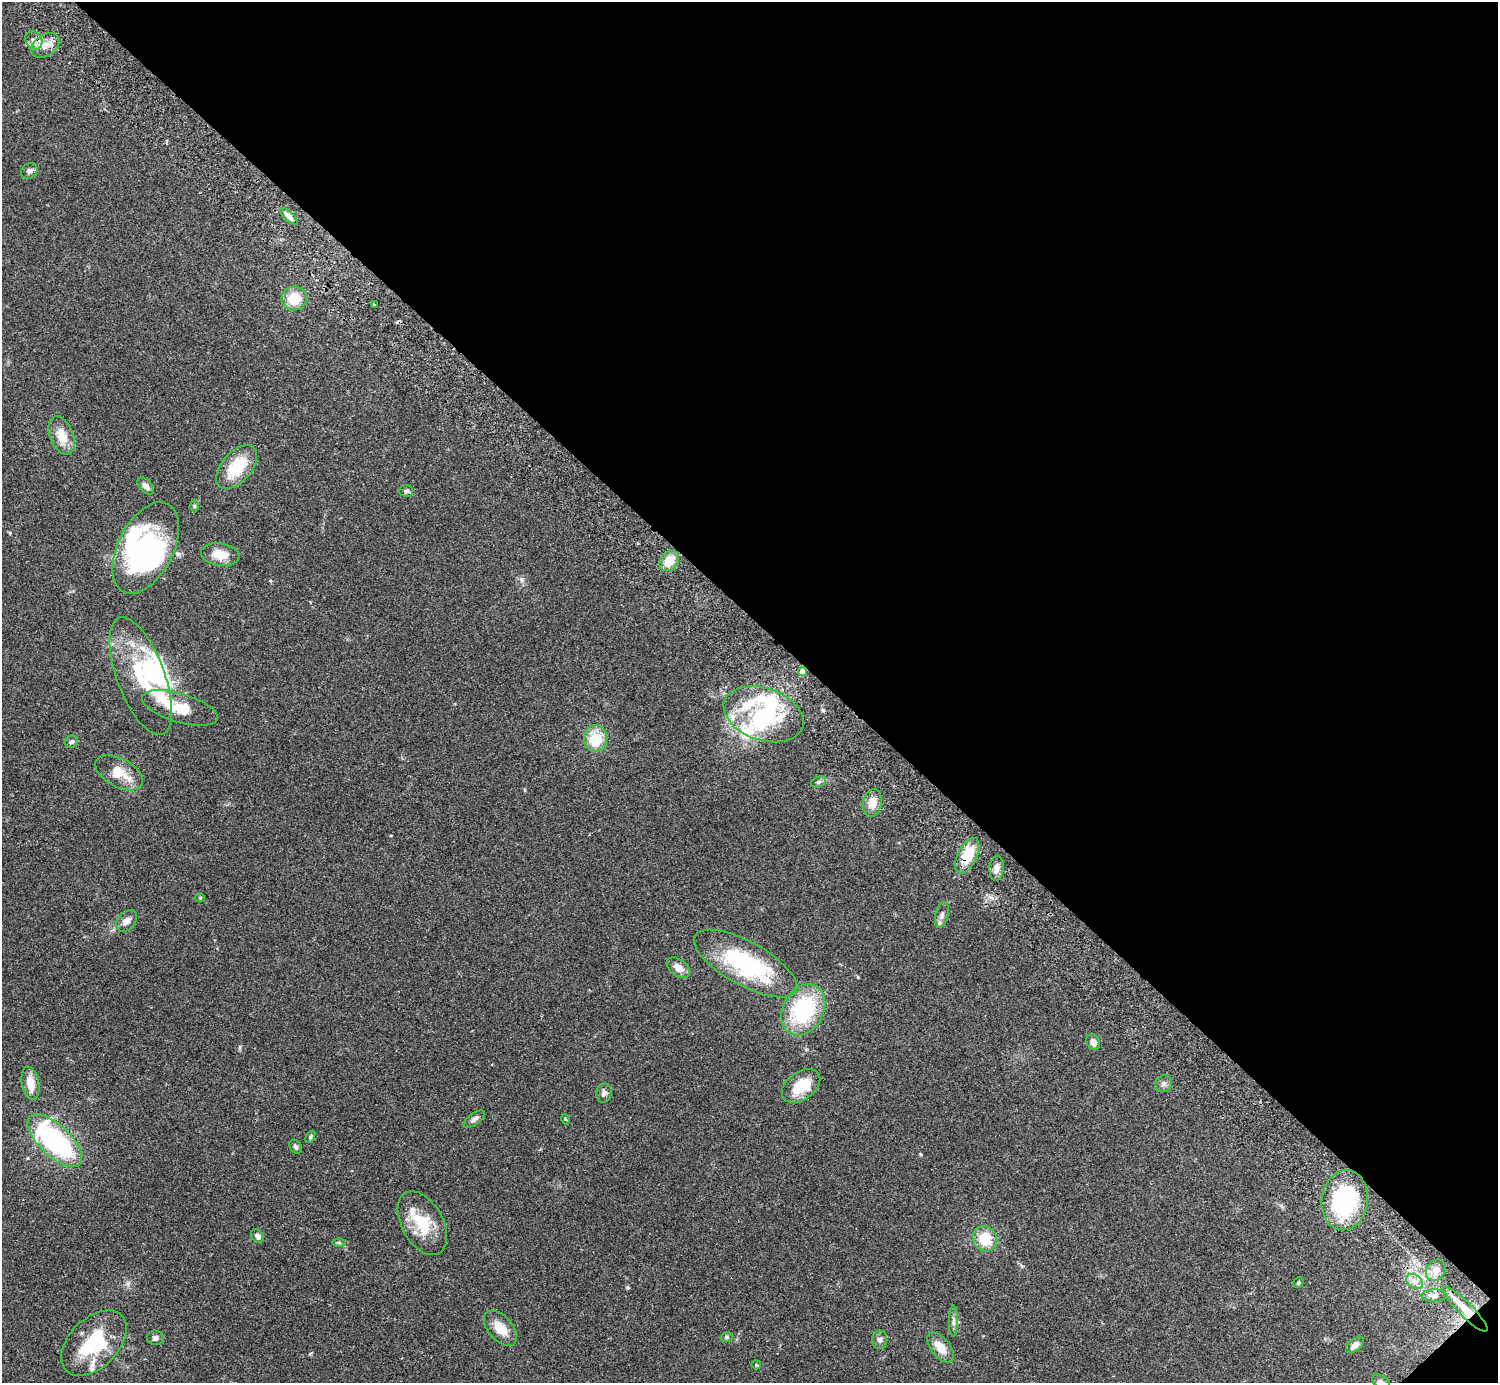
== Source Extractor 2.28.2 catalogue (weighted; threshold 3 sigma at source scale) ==
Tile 8 of 4 x 4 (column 4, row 2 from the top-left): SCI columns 4530-6025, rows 2968-4348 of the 6072 x 6073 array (HDU 1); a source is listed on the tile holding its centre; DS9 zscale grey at full resolution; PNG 1500 x 1385 px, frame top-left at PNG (2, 2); each listed source drawn as its Kron ellipse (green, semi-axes under 4 px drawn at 4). Shown black and unused: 45% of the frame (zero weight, under 2 of 3 exposures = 3% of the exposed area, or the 3 px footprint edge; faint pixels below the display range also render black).
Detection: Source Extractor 2.28.2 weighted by HDU 2 'WHT'; one run over the whole footprint, this tile lists its part. Background 0.0731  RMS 0.0082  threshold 0.037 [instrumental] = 3 sigma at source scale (4.5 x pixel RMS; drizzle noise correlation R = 1.50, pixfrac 1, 0.05/0.05 arcsec/px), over >= 5 px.
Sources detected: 78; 6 inside a brighter object's white glare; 1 cosmic-ray / hot-pixel residue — neither listed nor drawn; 10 inside a brighter listed object's ellipse — not listed separately; the other 61 listed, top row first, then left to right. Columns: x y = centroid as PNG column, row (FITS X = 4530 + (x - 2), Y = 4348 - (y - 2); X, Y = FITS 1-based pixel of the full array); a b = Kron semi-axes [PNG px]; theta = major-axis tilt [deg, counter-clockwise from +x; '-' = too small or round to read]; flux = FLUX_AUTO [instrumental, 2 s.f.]
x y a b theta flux
34 40 9 8 - 5.1
45 45 15 10 35 8.8
29 171 9 7 41 2.8
289 216 11 4 -44 4
294 298 12 12 - 18
374 305 3 2 - 0.9
62 435 20 11 -69 14
237 467 26 14 50 30
146 486 10 6 -45 3.3
406 491 7 5 0 1.9
194 506 6 4 -90 1.1
146 548 49 28 63 83
220 555 19 11 -7 13
669 561 11 8 53 14
802 671 4 4 - 7.4
141 676 62 23 -70 56
180 708 39 14 -16 24
764 714 41 26 -19 70
596 738 13 11 90 21
72 742 7 6 - 1.8
119 773 26 14 -28 18
818 782 8 5 27 1.8
872 803 14 9 80 8.9
967 856 19 9 64 23
996 868 12 7 87 4.2
200 898 5 4 - 0.86
942 915 13 6 77 3.3
126 921 12 8 47 4.7
745 963 58 22 -29 99
678 968 13 8 -37 7.8
803 1010 27 20 61 70
1093 1042 8 6 -64 4.5
30 1083 17 8 -79 11
1164 1084 9 8 - 2.8
801 1086 21 13 35 23
604 1093 9 8 - 3.1
474 1119 12 5 35 3
565 1119 5 3 - 0.67
310 1137 6 4 63 1.3
55 1141 34 15 -44 130
296 1147 7 5 -57 1.7
1345 1200 30 23 82 83
422 1223 35 20 -61 27
257 1236 7 5 -52 2.9
985 1239 13 11 -60 20
339 1243 6 4 -1 1.2
1436 1270 11 9 49 5.7
1415 1281 9 6 -35 4.4
1298 1283 5 5 - 1.2
1434 1296 13 6 1 3.7
1465 1309 31 7 -45 18
953 1321 15 4 90 3
500 1328 21 12 -49 13
727 1337 6 5 - 1.5
155 1338 8 7 - 3.3
880 1340 9 7 87 2.6
94 1343 39 24 45 51
1355 1345 10 6 39 5.5
940 1347 18 9 -50 12
756 1365 5 4 - 0.88
1381 1382 9 6 -28 2
Overlapping masked pixels (flux is a lower limit): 3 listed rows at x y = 802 671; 967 856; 1465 1309
Isophote crosses this tile's border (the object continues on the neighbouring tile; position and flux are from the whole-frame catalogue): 1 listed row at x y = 1381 1382
Unlisted compact peaks at least as high as the median listed source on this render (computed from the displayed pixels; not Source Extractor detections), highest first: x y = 522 579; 240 1047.